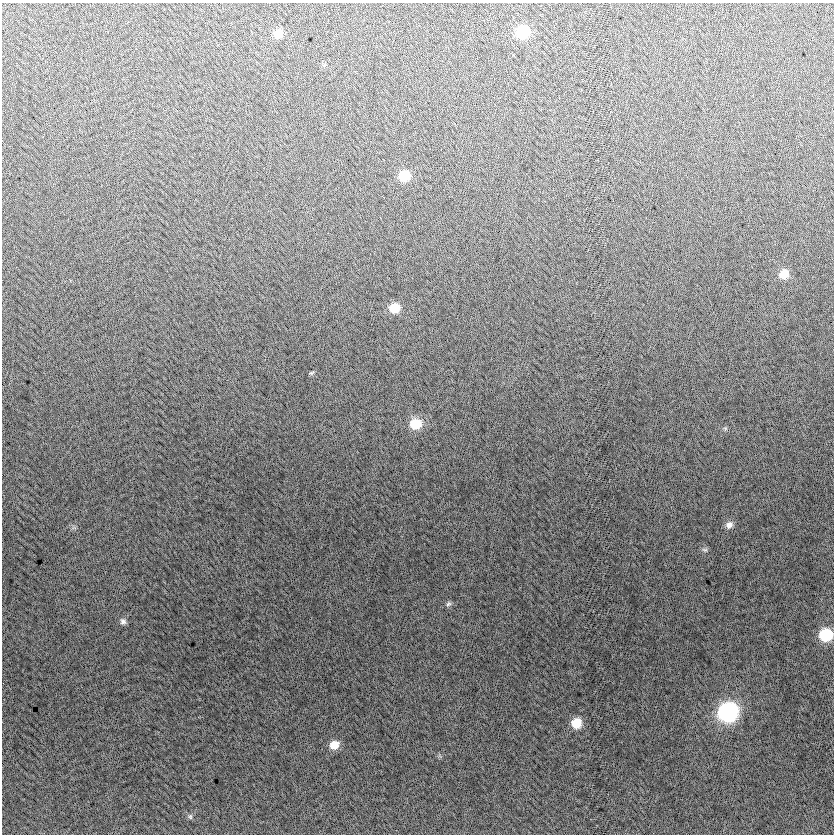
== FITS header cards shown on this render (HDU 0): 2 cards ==
NAXIS1  =                  832
NAXIS2  =                  832

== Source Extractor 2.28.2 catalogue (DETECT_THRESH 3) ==
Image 832 x 832 px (HDU 0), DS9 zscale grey, 1 PNG px = 1 image px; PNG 836 x 836 px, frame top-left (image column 1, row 832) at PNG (2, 3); no overlay
Background -6.26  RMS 12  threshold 37.5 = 3 sigma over >= 5 px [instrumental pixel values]
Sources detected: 17; all 17 listed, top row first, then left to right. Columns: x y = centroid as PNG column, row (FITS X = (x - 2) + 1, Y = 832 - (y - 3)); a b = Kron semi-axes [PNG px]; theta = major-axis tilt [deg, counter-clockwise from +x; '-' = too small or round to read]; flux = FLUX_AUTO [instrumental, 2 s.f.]
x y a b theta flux
522 32 10 9 - 53000
278 34 9 8 - 11000
404 176 9 8 - 23000
784 274 10 9 - 12000
394 308 10 8 6 17000
311 373 5 3 - 1300
415 424 11 10 - 22000
725 428 6 4 -78 1400
729 525 10 8 34 4800
705 550 8 6 -14 2000
448 604 7 6 - 2100
123 621 8 7 - 2900
826 635 9 9 - 47000
728 712 11 10 - 240000
576 723 9 9 - 17000
334 745 9 8 - 11000
190 817 7 5 -89 1800
At the frame edge (FLAGS 8, measured only in part): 1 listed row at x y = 826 635